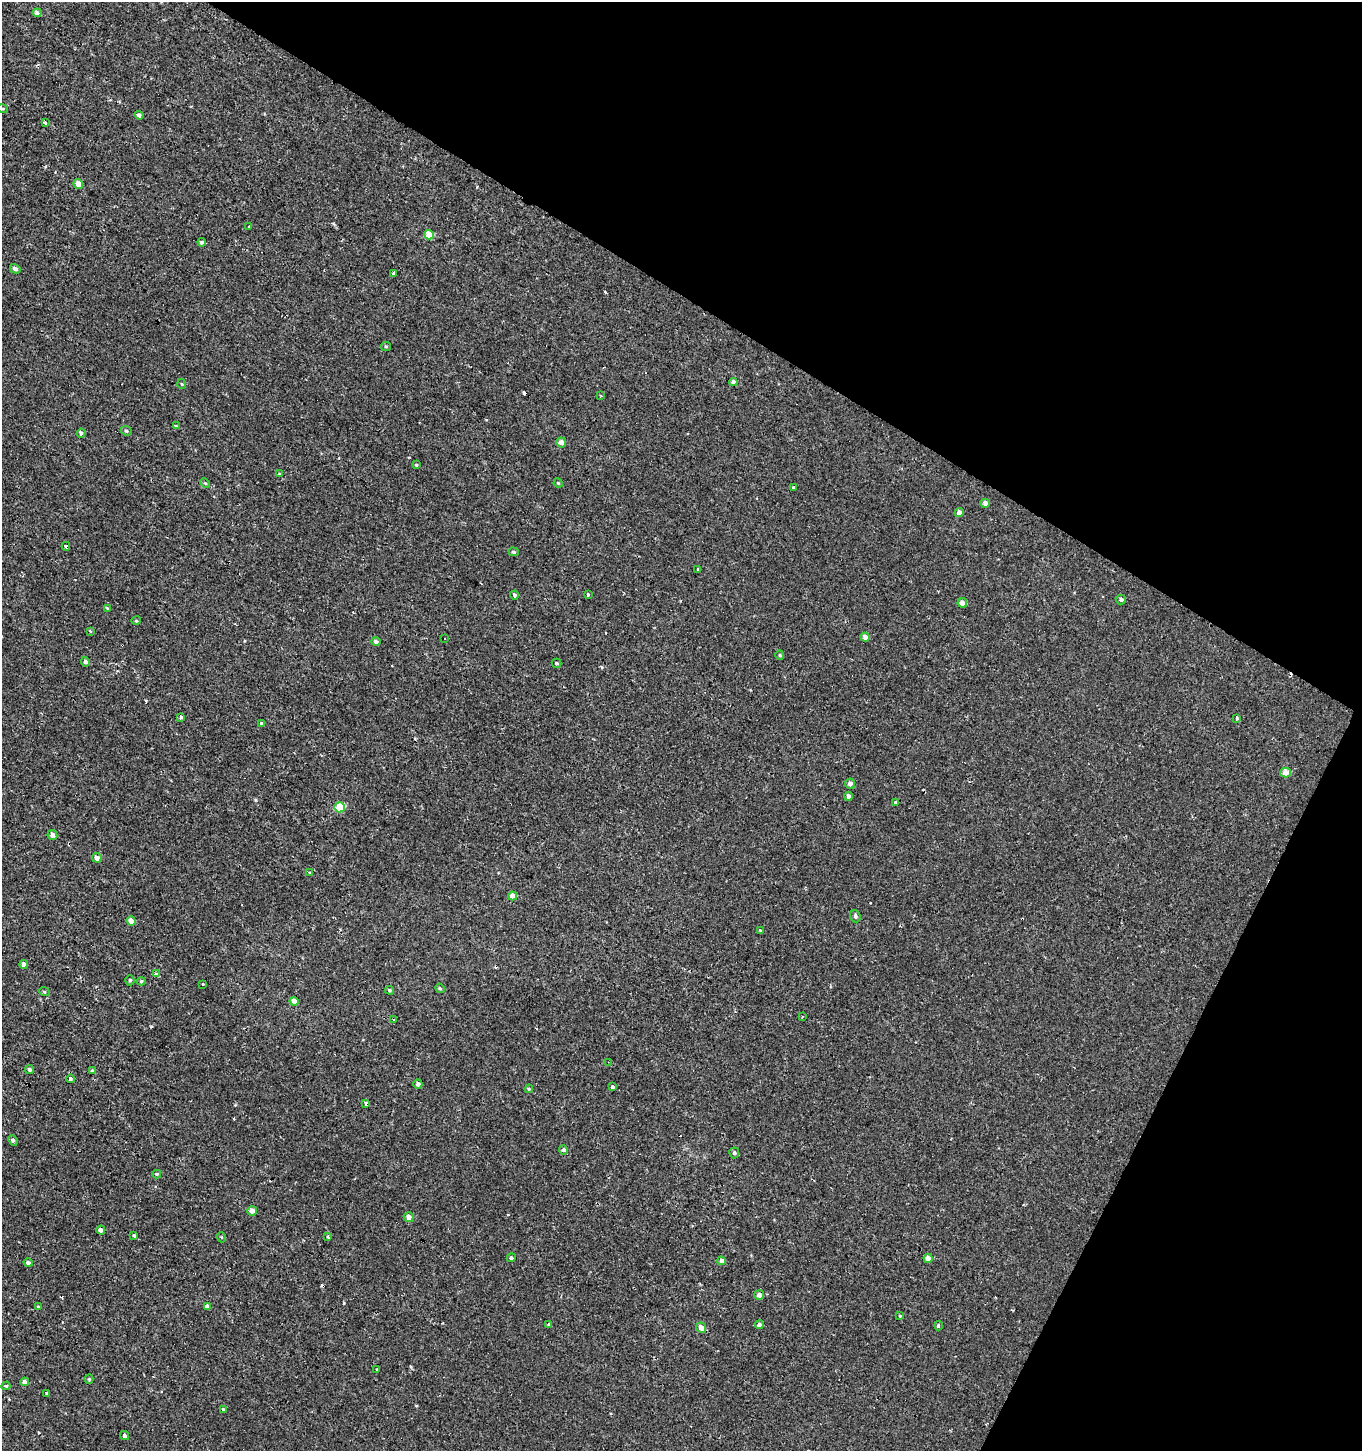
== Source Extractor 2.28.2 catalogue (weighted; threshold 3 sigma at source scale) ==
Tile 8 of 4 x 4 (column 4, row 2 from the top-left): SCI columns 4277-5636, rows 2944-4392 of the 5950 x 5842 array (HDU 1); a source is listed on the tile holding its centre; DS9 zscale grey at full resolution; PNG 1364 x 1453 px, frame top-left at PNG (2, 2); each listed source drawn as its Kron ellipse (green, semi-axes under 4 px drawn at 4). Shown black and unused: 28% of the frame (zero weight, under 2 of 3 exposures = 3% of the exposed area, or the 3 px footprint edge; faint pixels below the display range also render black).
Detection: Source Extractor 2.28.2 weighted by HDU 2 'WHT'; one run over the whole footprint, this tile lists its part. Background -4.14e-04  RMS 0.0023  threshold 0.0104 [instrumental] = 3 sigma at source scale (4.5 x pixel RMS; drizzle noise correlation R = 1.50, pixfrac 1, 0.0396/0.0396 arcsec/px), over >= 5 px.
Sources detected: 119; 15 cosmic-ray / hot-pixel residue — neither listed nor drawn; the other 104 listed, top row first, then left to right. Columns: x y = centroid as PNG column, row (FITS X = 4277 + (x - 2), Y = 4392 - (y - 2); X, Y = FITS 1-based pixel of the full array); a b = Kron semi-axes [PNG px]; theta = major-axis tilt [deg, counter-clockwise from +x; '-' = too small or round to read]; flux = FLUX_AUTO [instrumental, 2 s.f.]
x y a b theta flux
37 13 4 4 - 1.2
3 109 5 3 - 0.24
139 115 4 4 - 0.58
45 123 3 3 - 0.89
78 184 5 4 - 1.5
249 227 4 2 - 0.25
429 235 5 4 - 3.8
202 242 4 4 - 0.53
15 269 5 4 - 0.66
393 273 3 3 - 0.52
386 346 5 4 - 0.29
733 382 4 4 - 0.84
182 384 5 3 - 0.2
601 395 3 3 - 0.29
176 426 4 4 - 0.3
126 431 6 4 -22 0.31
81 433 5 4 - 0.51
561 442 5 5 - 1.2
416 465 4 4 - 0.2
279 474 3 3 - 1.7
205 483 5 3 - 0.24
558 483 5 4 - 0.25
793 487 3 3 - 1.2
985 503 4 4 - 0.99
959 513 4 4 - 1.2
66 546 4 3 - 0.36
514 552 5 4 - 0.33
698 570 3 3 - 1.4
514 595 4 4 - 0.37
588 595 3 3 - 0.8
1121 599 5 5 - 0.56
962 603 5 4 - 1.4
107 609 3 3 - 0.92
136 621 5 3 - 0.21
90 631 4 3 - 0.24
865 637 4 4 - 1
445 639 3 3 - 0.31
376 642 4 4 - 0.64
780 655 5 4 - 0.27
85 662 4 4 - 0.72
557 663 5 4 - 0.41
181 717 4 3 - 0.44
1237 718 4 3 - 0.36
261 723 3 3 - 1
1285 773 5 5 - 2.5
850 784 5 5 - 0.91
848 796 4 4 - 1
896 802 3 3 - 0.56
339 807 5 5 - 8.4
52 835 5 4 - 0.97
97 858 5 4 - 1.1
310 873 3 3 - 1.2
513 896 4 4 - 1.9
855 916 6 5 - 0.5
131 921 5 4 - 1.5
760 931 4 3 - 0.34
23 964 4 4 - 0.98
157 974 3 3 - 2.9
130 980 5 4 - 0.37
141 981 4 3 - 0.25
203 984 3 3 - 0.56
440 988 5 4 - 0.29
390 990 4 4 - 0.28
44 991 5 3 - 0.23
294 1001 4 4 - 1.5
802 1017 3 2 - 0.19
394 1019 3 2 - 0.26
608 1062 4 4 - 0.19
29 1069 5 4 - 0.4
93 1071 4 4 - 0.42
70 1079 4 4 - 0.39
418 1084 4 4 - 0.75
612 1087 3 3 - 1.3
529 1089 4 4 - 0.25
366 1103 4 3 - 1.6
13 1140 5 4 - 0.38
563 1150 4 4 - 0.73
734 1153 5 5 - 0.54
157 1174 4 4 - 0.28
252 1211 5 4 - 0.94
409 1217 5 5 - 1.5
101 1230 4 4 - 0.78
134 1235 4 3 - 0.27
221 1237 5 3 - 0.19
327 1237 3 3 - 0.7
511 1258 4 4 - 0.4
928 1258 4 4 - 1.2
721 1261 4 4 - 0.94
28 1263 4 4 - 0.61
759 1295 5 5 - 1.1
207 1306 4 3 - 1.2
38 1307 4 3 - 0.23
900 1316 4 3 - 0.21
549 1324 3 3 - 1.6
759 1325 4 3 - 0.91
939 1326 4 3 - 0.3
701 1328 5 5 - 1.5
377 1369 3 3 - 1.6
89 1379 4 4 - 0.25
25 1382 4 4 - 1.4
6 1386 4 3 - 0.79
47 1393 3 3 - 0.89
223 1410 4 3 - 0.25
124 1436 5 4 - 0.61